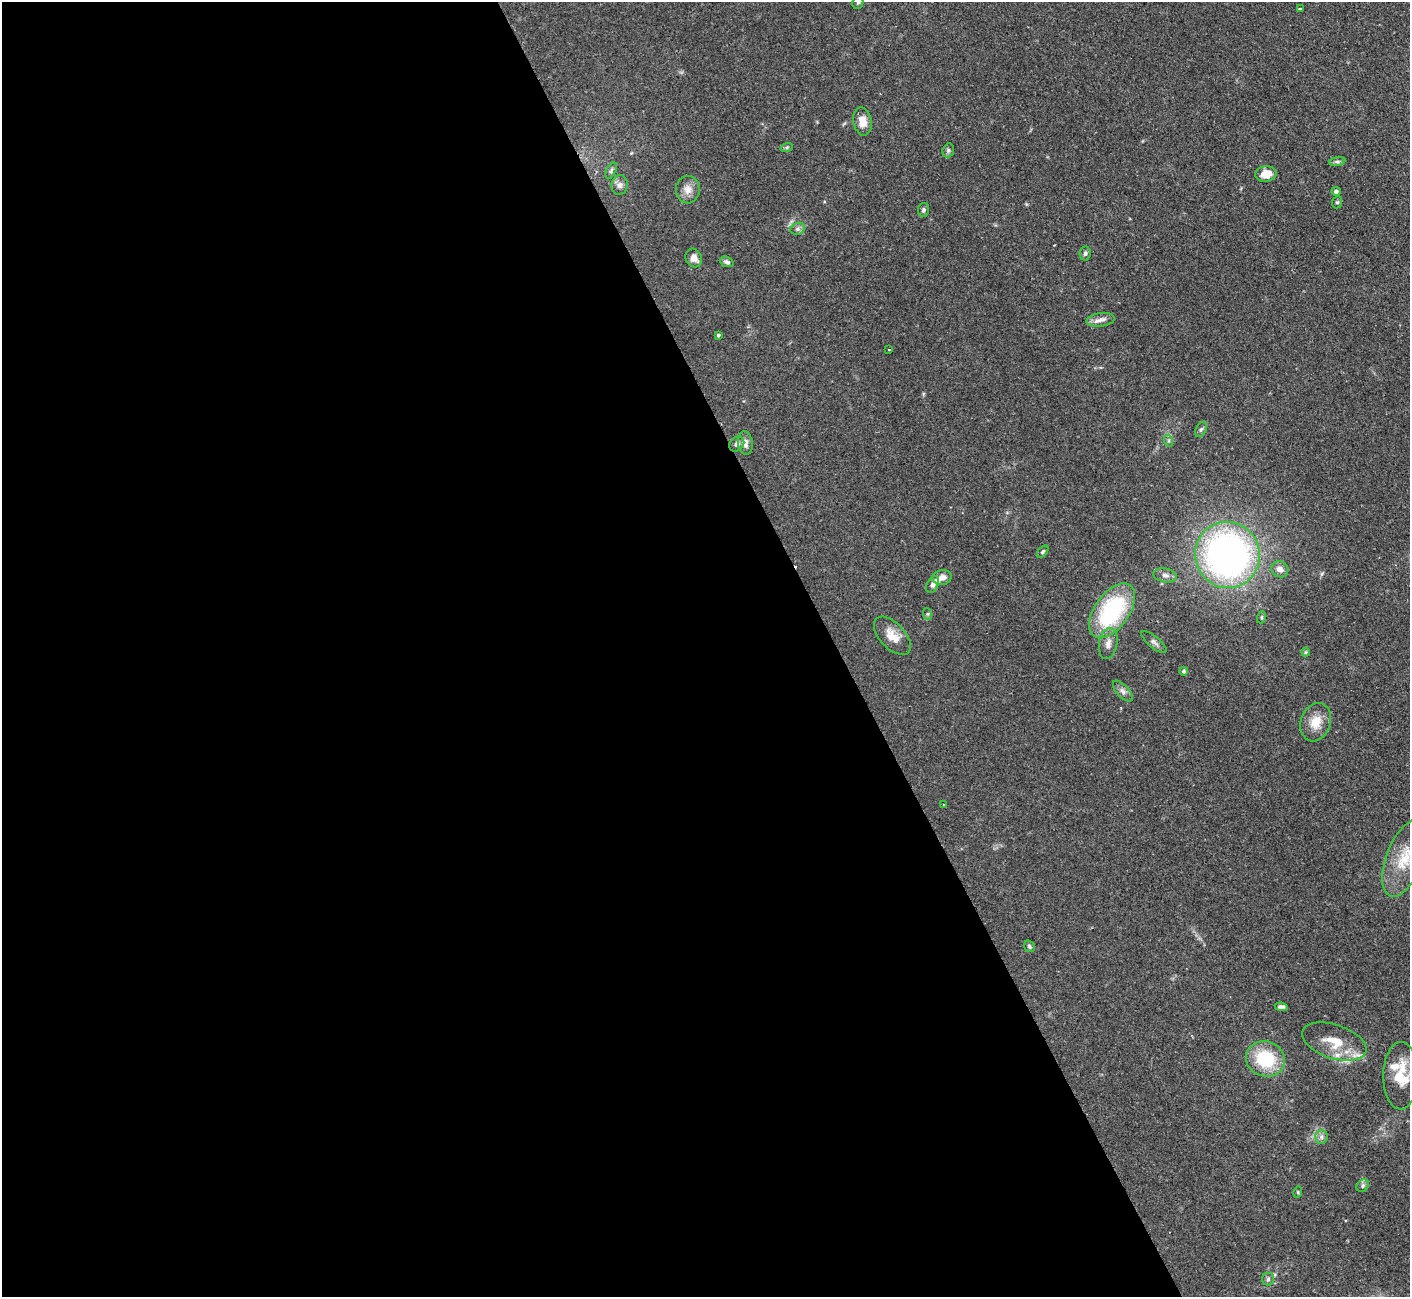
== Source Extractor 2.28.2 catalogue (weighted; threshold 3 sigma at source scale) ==
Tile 9 of 4 x 4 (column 1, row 3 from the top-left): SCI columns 1-1408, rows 1583-2877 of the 5636 x 5623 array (HDU 1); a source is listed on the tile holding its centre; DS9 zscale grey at full resolution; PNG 1412 x 1299 px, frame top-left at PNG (2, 2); each listed source drawn as its Kron ellipse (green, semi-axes under 4 px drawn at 4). Shown black and unused: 59% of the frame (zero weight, under 2 of 3 exposures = <1% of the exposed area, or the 3 px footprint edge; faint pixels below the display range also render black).
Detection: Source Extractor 2.28.2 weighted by HDU 2 'WHT'; one run over the whole footprint, this tile lists its part. Background 0.0825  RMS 0.0058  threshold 0.026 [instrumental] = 3 sigma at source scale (4.5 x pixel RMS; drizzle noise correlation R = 1.50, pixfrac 1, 0.05/0.05 arcsec/px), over >= 5 px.
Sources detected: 56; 1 cosmic-ray / hot-pixel residue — neither listed nor drawn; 4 inside a brighter listed object's ellipse — not listed separately; the other 51 listed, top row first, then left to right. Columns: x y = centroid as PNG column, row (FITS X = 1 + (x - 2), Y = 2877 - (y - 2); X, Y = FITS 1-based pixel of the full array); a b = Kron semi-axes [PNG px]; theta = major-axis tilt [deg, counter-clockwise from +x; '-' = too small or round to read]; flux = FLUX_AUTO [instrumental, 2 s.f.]
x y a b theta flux
858 2 7 5 75 1
1300 9 3 3 - 1.3
862 121 14 9 -79 6.6
787 147 6 4 19 0.79
948 150 7 5 71 1.2
1337 161 8 4 8 1.2
611 171 9 4 64 1.2
1266 174 10 7 7 7.5
620 185 10 8 78 2.5
688 190 14 12 88 5
1336 191 4 4 - 1.7
1337 202 6 5 - 0.99
923 210 7 5 78 1.2
798 229 7 5 20 1.6
1085 253 7 5 81 1.3
694 258 9 8 - 4
727 262 7 5 -23 1.6
1101 320 14 7 7 3.3
718 335 3 3 - 0.88
889 350 4 2 - 0.54
1201 430 8 5 63 1.3
1169 441 6 4 -72 0.93
745 443 12 7 -84 3.6
737 444 8 6 43 1.9
1043 552 7 4 47 0.98
1227 555 33 32 - 250
1280 569 9 8 - 3.9
1165 575 12 7 -11 2.6
942 577 9 7 11 3.5
933 585 9 5 63 2.2
1112 611 31 17 54 63
928 614 6 4 -71 0.71
1262 617 6 4 71 0.79
892 636 23 12 -47 8.1
1154 642 15 5 -40 2.1
1108 644 16 9 81 4.1
1306 652 4 4 - 0.7
1184 671 4 4 - 1.1
1123 691 13 6 -47 2.5
1316 722 20 15 71 9.7
944 805 2 2 - 0.64
1405 858 41 18 68 21
1029 946 6 5 - 0.97
1281 1007 6 4 -8 1.8
1334 1042 33 17 -19 15
1265 1059 20 17 -18 31
1401 1076 34 17 89 18
1321 1137 7 6 - 1.8
1363 1186 7 5 50 1.2
1298 1192 6 3 73 0.58
1268 1279 6 6 - 1.3
Isophote crosses this tile's border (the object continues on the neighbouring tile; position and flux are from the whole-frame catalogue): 2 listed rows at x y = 858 2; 1405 858